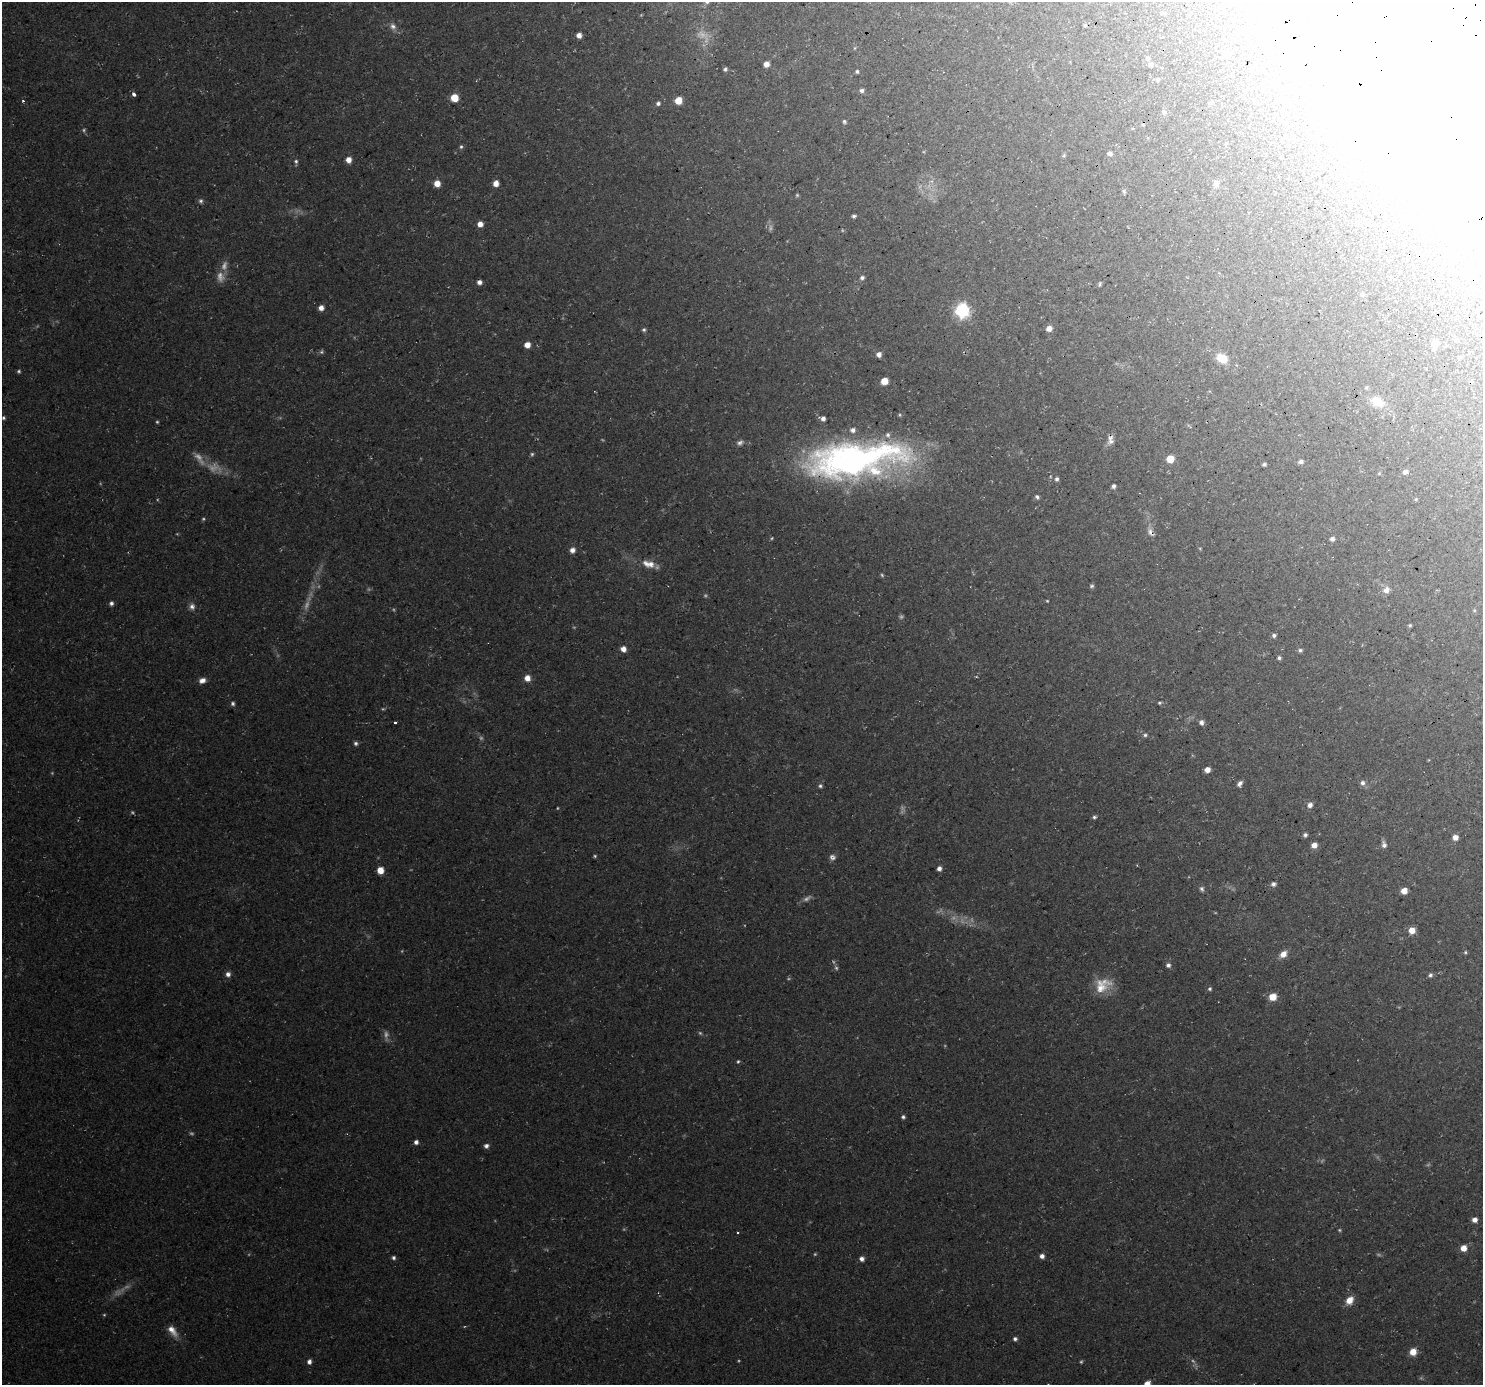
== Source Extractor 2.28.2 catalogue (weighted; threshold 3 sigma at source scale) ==
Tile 10 of 4 x 4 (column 2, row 3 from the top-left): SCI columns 1509-2989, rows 1530-2912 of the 5983 x 5886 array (HDU 1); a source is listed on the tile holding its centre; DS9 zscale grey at full resolution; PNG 1485 x 1387 px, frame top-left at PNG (2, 2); no overlay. Shown black and unused: <1% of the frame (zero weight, under 3 of 4 exposures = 3% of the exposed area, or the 3 px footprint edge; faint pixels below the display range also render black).
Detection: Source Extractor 2.28.2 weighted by HDU 2 'WHT'; one run over the whole footprint, this tile lists its part. Background 0.0377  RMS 0.0038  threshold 0.0173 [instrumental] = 3 sigma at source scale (4.5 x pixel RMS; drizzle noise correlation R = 1.50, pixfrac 1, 0.0396/0.0396 arcsec/px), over >= 5 px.
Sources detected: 181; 37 too faint to see at this stretch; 9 inside a brighter object's white glare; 2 cosmic-ray / hot-pixel residue — not listed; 2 inside a brighter listed object's ellipse — not listed separately; the other 131 listed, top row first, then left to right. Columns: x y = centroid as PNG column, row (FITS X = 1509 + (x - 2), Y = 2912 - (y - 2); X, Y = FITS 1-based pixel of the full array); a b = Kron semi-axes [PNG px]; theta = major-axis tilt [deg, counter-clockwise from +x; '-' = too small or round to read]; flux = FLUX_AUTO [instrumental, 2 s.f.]
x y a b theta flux
707 2 7 6 - 0.98
1085 25 5 5 - 0.54
393 26 10 8 -50 1.9
579 35 5 5 - 2.1
1260 35 5 5 - 0.95
855 48 5 4 - 0.38
1226 54 5 5 - 2.7
1147 58 6 6 - 0.95
766 64 5 5 - 2.4
1150 65 5 5 - 1.1
725 69 4 4 - 0.74
857 71 4 4 - 0.63
1157 80 5 5 - 0.62
862 90 5 5 - 1.1
134 94 4 3 - 2.7
454 98 6 5 - 9.2
1280 100 5 5 - 1.4
678 101 5 5 - 8
658 103 6 5 - 0.96
1210 103 5 4 - 0.64
1164 112 6 5 - 0.93
844 121 5 5 - 0.66
461 147 5 5 - 0.68
1110 154 5 4 - 1.4
348 160 5 5 - 3.5
296 161 6 5 - 0.76
437 183 6 5 - 4.1
496 183 5 5 - 3.2
1216 184 11 7 88 1.5
1124 191 6 5 - 0.66
797 195 5 5 - 0.47
201 201 6 6 - 0.91
854 216 5 4 - 0.8
1368 223 6 6 - 0.68
480 224 5 5 - 2.9
862 278 6 5 - 1
479 282 5 5 - 1.5
1100 284 6 4 71 0.64
1362 294 6 5 - 0.83
321 308 6 5 - 2.2
962 310 7 6 - 80
1049 328 5 5 - 2.7
644 330 6 5 - 0.68
1435 343 7 5 77 6
527 345 5 5 - 3.6
321 352 6 5 - 0.67
879 354 5 5 - 1.9
1222 358 12 9 -33 6.5
19 371 5 4 - 0.58
884 381 6 5 - 5.6
1366 387 5 4 - 0.49
1377 402 20 14 -24 6.8
3 418 5 5 - 0.63
823 418 6 5 - 1.7
1110 440 14 8 83 2.2
740 443 9 6 25 1.2
532 454 5 5 - 0.58
1170 459 5 5 - 8.3
855 460 113 38 7 170
1301 461 6 5 - 1.1
1264 464 4 3 - 0.71
1405 472 6 5 - 1.4
1057 479 5 5 - 0.91
1113 486 5 4 - 1.1
1037 497 6 4 -35 0.83
1416 499 5 4 - 0.45
1150 532 13 7 -59 2
1332 539 5 5 - 1.3
572 550 6 6 - 2
648 564 19 9 -16 4.2
882 575 5 4 - 0.49
1092 586 6 5 - 0.7
1386 590 8 7 - 2.6
1047 601 4 3 - 0.34
111 603 5 5 - 1.1
192 606 8 7 - 1.7
1410 625 5 4 - 0.45
1274 635 6 5 - 0.91
623 649 6 5 - 2.8
1300 650 6 5 - 0.82
1279 658 5 5 - 0.81
527 678 7 6 - 3
202 680 8 6 16 2.2
233 703 6 5 - 0.82
1159 703 5 4 - 0.53
395 722 3 3 - 6
1201 722 6 5 - 1.5
1145 735 5 4 - 0.72
356 743 5 5 - 0.87
1207 770 5 4 - 3
1240 783 6 5 - 1.4
1363 783 7 6 - 1.4
820 786 5 5 - 0.73
1310 805 6 5 - 1.8
1094 817 5 4 - 0.69
1305 835 5 5 - 0.99
1455 837 5 5 - 3
1314 845 6 6 - 2.5
1384 845 9 6 -76 1.4
595 856 4 4 - 0.47
831 857 10 6 79 1.3
939 869 5 5 - 1.4
380 870 5 5 - 5.9
1273 884 7 6 - 1.3
1202 889 7 6 - 0.95
1404 891 5 5 - 4.1
1412 930 6 6 - 4
1465 952 5 4 - 0.47
1283 954 10 7 39 3.1
1168 965 6 6 - 1.2
228 974 6 6 - 1.6
1430 975 6 6 - 0.91
1103 985 24 17 32 8.7
1210 989 5 5 - 0.71
1273 997 6 6 - 6.1
738 1061 5 4 - 0.52
903 1117 5 4 - 0.76
416 1142 5 5 - 1.2
486 1146 6 5 - 1.3
1475 1220 5 5 - 2.5
738 1232 3 3 - 0.69
1464 1248 6 6 - 3.5
1042 1256 5 5 - 1.7
393 1258 5 5 - 0.87
862 1259 5 5 - 1.7
1349 1300 10 7 53 4.2
172 1331 18 8 -52 3.8
1015 1339 5 4 - 0.93
1413 1352 7 6 - 4.5
309 1362 5 5 - 1.7
1147 1384 5 5 - 4.5
Overlapping masked pixels (flux is a lower limit): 2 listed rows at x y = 855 460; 1150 532
Isophote crosses this tile's border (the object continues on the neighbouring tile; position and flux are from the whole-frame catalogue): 2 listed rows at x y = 707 2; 1147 1384